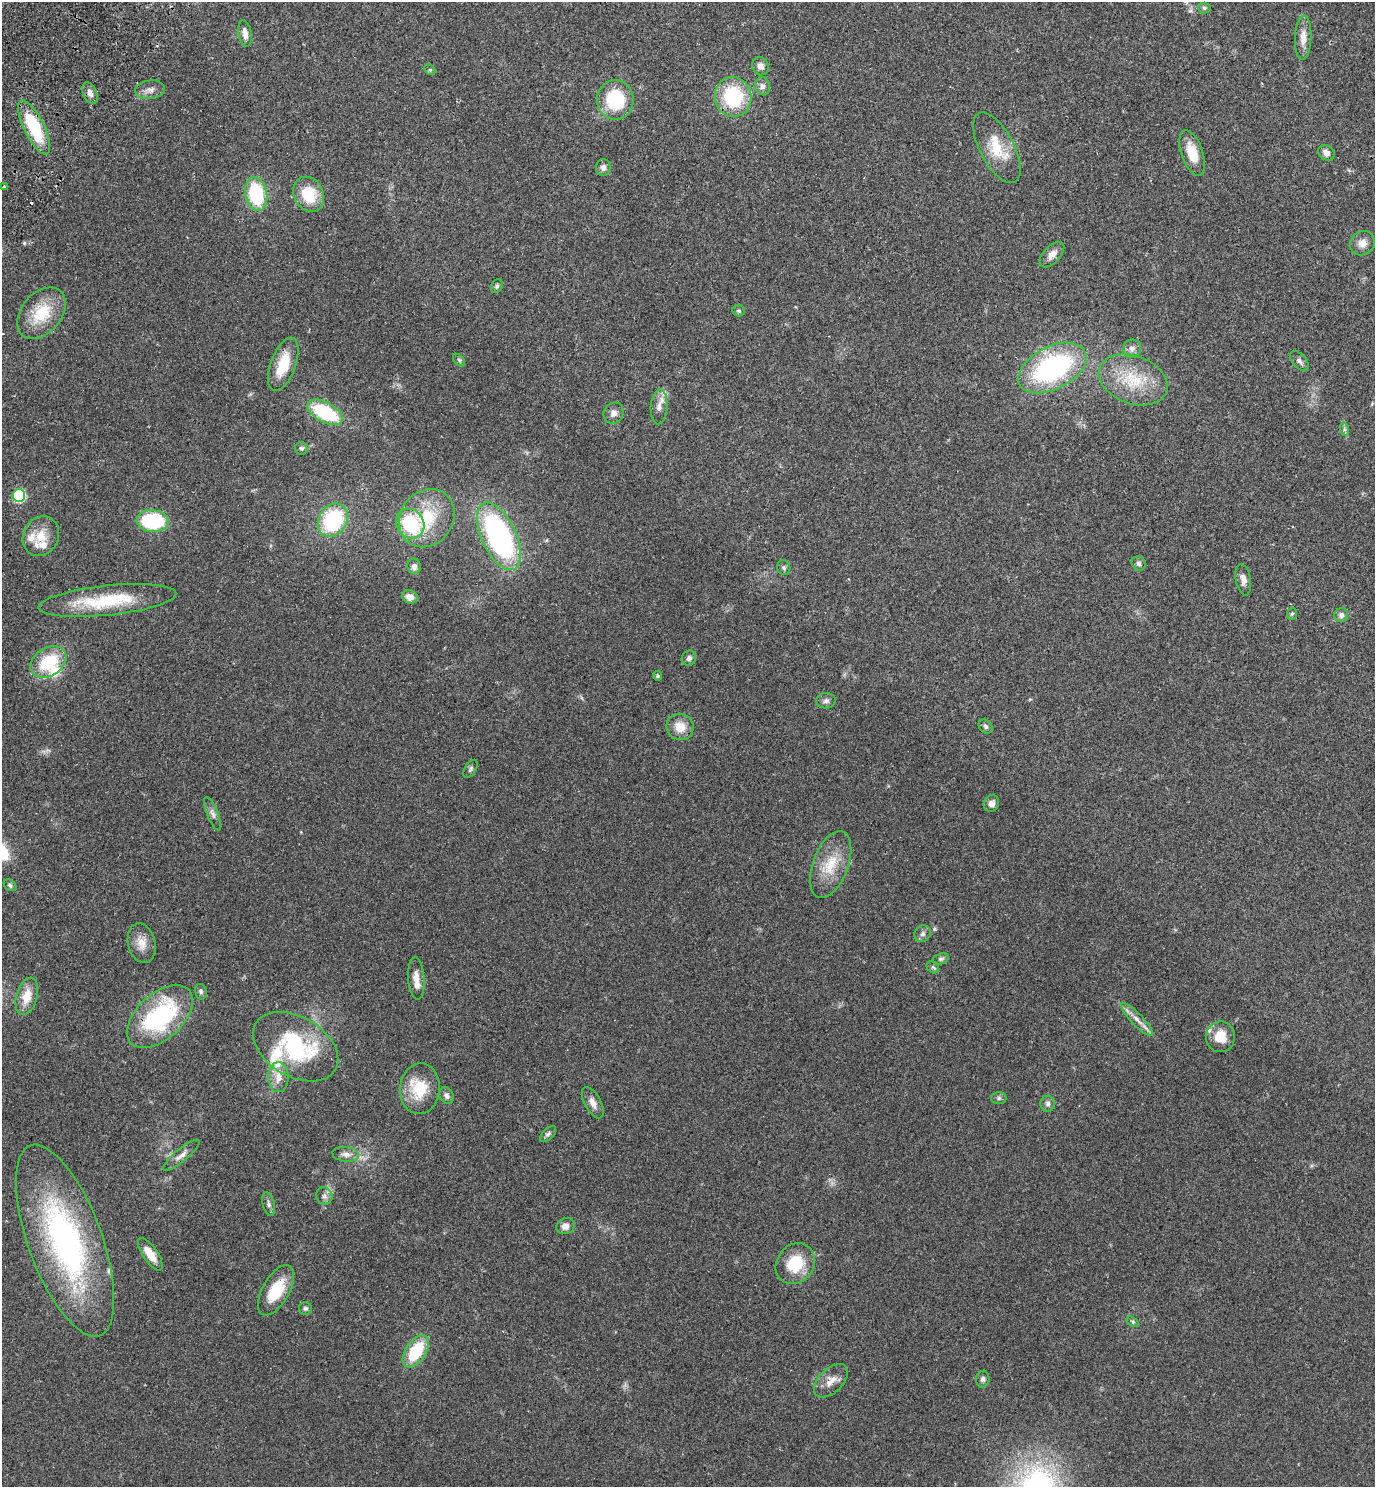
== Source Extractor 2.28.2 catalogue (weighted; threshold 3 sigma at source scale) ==
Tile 11 of 4 x 4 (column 3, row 3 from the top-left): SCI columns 2952-4324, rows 1528-3012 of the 6042 x 6022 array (HDU 1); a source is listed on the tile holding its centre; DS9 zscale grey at full resolution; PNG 1377 x 1489 px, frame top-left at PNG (2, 2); each listed source drawn as its Kron ellipse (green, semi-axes under 4 px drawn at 4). Shown black and unused: <1% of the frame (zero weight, under 2 of 3 exposures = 3% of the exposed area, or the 3 px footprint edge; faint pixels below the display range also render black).
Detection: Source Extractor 2.28.2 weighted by HDU 2 'WHT'; one run over the whole footprint, this tile lists its part. Background 0.0878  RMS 0.008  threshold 0.036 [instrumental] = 3 sigma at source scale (4.5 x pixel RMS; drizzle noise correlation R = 1.50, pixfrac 1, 0.05/0.05 arcsec/px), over >= 5 px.
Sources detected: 102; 2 cosmic-ray / hot-pixel residue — neither listed nor drawn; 8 inside a brighter listed object's ellipse — not listed separately; the other 92 listed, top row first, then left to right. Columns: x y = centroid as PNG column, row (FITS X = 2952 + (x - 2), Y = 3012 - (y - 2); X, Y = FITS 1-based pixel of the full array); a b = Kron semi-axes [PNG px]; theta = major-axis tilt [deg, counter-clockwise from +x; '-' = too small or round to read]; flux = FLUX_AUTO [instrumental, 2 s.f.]
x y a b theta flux
1204 8 6 5 - 1.3
245 34 13 6 -80 5.1
1303 38 22 8 88 7.8
760 66 9 8 - 4
430 70 6 4 -44 1.1
762 86 9 7 -76 3.2
150 90 15 9 6 5
90 93 11 6 -65 4.4
733 97 20 18 -79 53
615 100 20 18 -86 42
34 127 30 10 -64 47
997 148 39 17 -62 25
1192 153 24 10 -71 16
1326 153 8 7 - 3.9
603 167 8 7 - 3.1
4 186 3 3 - 1.9
256 194 17 11 -78 52
309 194 18 14 -65 25
1362 243 13 11 40 6.1
1052 255 15 8 47 6.1
497 286 7 5 61 1.6
739 311 6 5 - 1.4
41 313 29 20 49 29
1132 349 9 8 - 4
459 360 7 4 -46 1.3
1299 361 12 7 -47 2.9
283 364 28 12 70 23
1052 368 37 21 27 130
1133 380 35 24 -20 36
659 407 17 8 87 5.7
325 412 19 10 -29 50
613 413 11 9 58 4.3
1344 429 7 4 -72 1.5
301 448 6 6 - 1.6
19 496 6 6 - 80
427 518 30 26 54 40
333 520 18 14 59 69
153 521 16 11 -4 59
410 524 15 13 -52 52
41 536 20 17 59 15
499 536 36 17 -65 180
1139 563 7 6 - 2
414 566 8 6 -79 3.4
784 567 7 6 - 1.8
1243 580 16 7 -80 5.1
410 597 8 6 -20 5.6
107 600 69 15 6 47
1292 614 6 5 - 1.2
1341 615 7 7 - 2.9
689 658 8 7 - 2.5
48 662 19 14 32 37
657 676 4 4 - 1.5
826 701 9 7 3 2.8
986 726 8 6 -45 1.9
680 727 14 13 - 12
470 769 10 5 58 1.7
991 803 8 7 - 3.9
213 814 18 5 -68 3.8
831 864 35 17 69 24
10 885 7 5 -39 1.5
923 934 9 8 - 2.7
142 943 20 13 -76 9.5
941 959 8 5 17 1.8
933 967 7 5 -43 1.4
416 978 21 8 -86 7.1
201 992 8 5 -76 1.8
27 996 19 10 74 13
160 1017 39 22 42 93
1137 1020 22 6 -46 6.4
1220 1037 15 14 - 14
296 1047 46 30 -31 85
278 1077 15 10 -90 8.3
420 1089 25 20 85 26
447 1096 9 7 -62 3.1
999 1098 7 6 - 1.7
593 1103 17 8 -62 5.6
1048 1104 8 7 - 2.6
548 1134 10 5 45 2.1
346 1154 13 7 -7 4.6
181 1155 23 6 40 5.2
324 1196 9 8 - 3.2
269 1204 12 6 -75 2.5
566 1226 9 8 - 4.7
65 1241 101 37 -70 210
150 1254 19 7 -55 11
795 1264 21 18 54 27
276 1290 28 13 60 27
305 1308 6 6 - 1.7
1133 1322 7 4 -32 1.3
416 1351 18 10 56 34
983 1379 8 6 79 2.4
831 1381 20 12 45 8.4
Overlapping masked pixels (flux is a lower limit): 2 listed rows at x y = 34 127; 160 1017